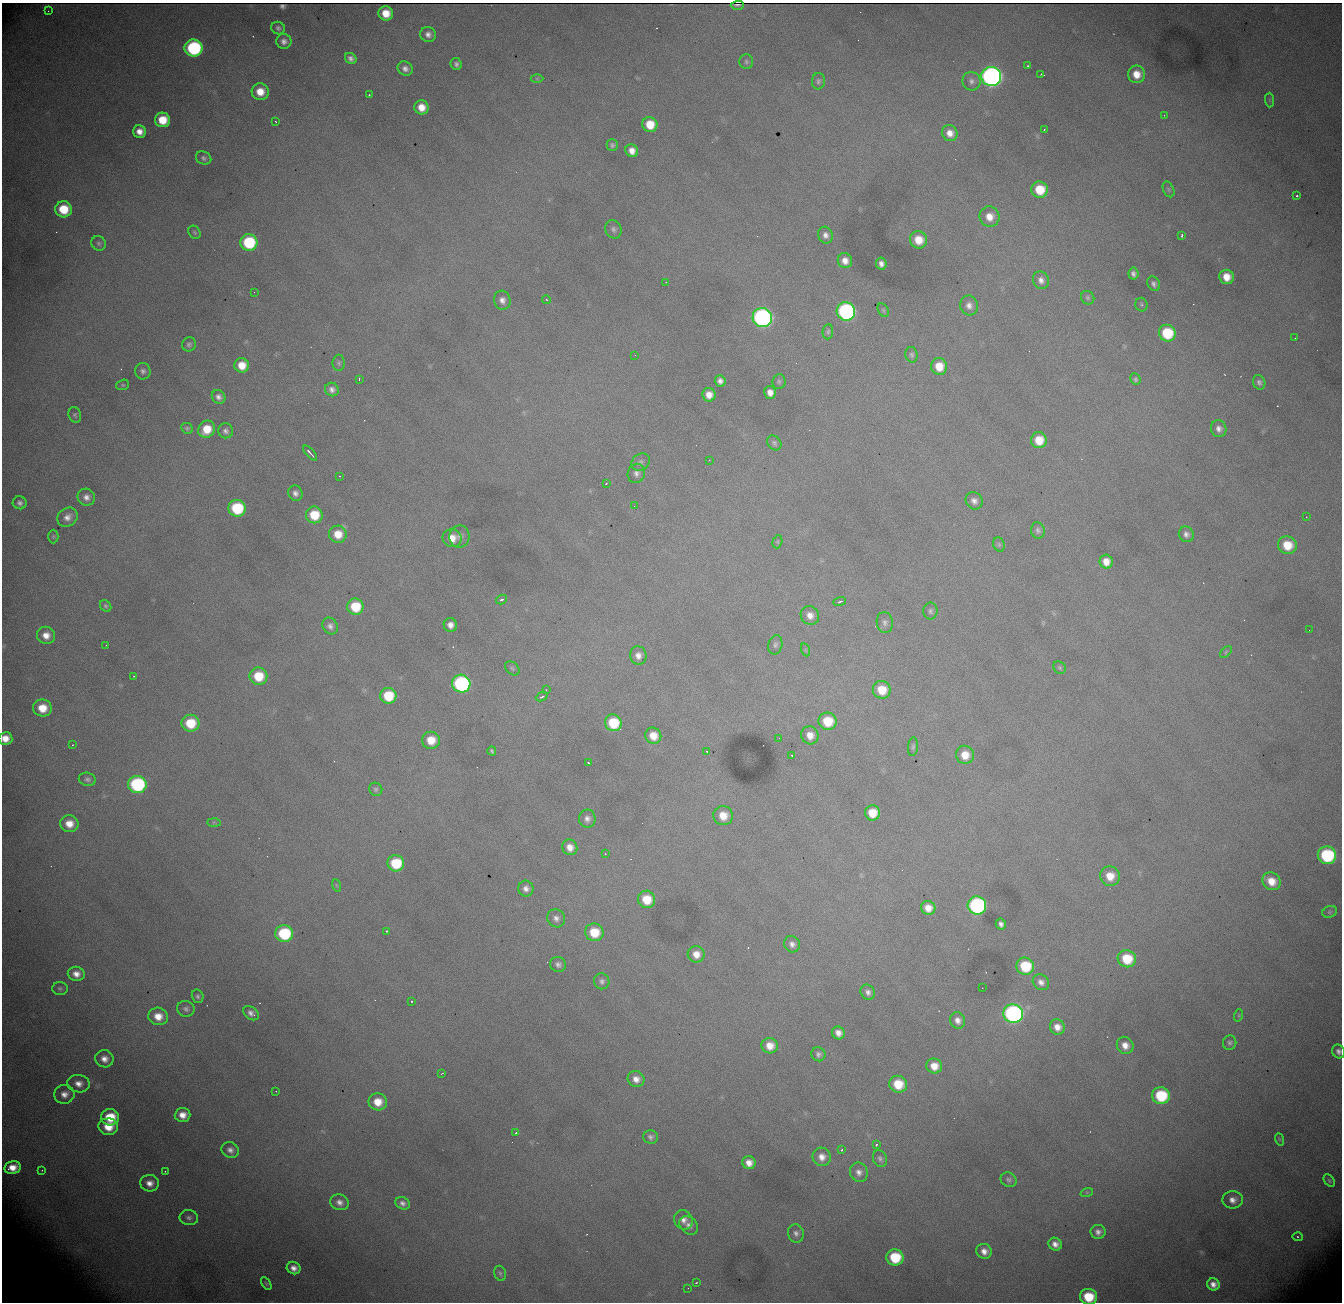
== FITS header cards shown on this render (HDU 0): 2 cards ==
NAXIS1  = 1340
NAXIS2  = 1300

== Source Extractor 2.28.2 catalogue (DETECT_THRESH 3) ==
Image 1340 x 1300 px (HDU 0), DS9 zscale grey, 1 PNG px = 1 image px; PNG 1344 x 1304 px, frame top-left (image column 1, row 1300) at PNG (2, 3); each listed source drawn as its Kron ellipse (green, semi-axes under 4 px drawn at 4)
Background 2250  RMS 26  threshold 77.6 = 3 sigma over >= 5 px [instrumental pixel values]
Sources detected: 254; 1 with non-positive FLUX_AUTO (blend fragments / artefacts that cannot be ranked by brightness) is neither listed nor drawn; the other 253 listed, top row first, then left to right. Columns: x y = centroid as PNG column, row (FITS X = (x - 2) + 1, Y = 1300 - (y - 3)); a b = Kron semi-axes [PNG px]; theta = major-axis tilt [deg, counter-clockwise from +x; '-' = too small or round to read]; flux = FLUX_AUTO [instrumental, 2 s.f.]
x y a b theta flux
737 5 7 2 1 4.0e+03
48 11 2 2 - 1.2e+03
386 13 7 7 - 3.0e+04
278 28 7 6 - 5.0e+03
428 34 8 7 - 8.7e+03
284 41 7 7 - 8.8e+03
194 48 9 8 - 2.3e+05
351 58 6 5 - 6.8e+03
746 62 7 7 - 4.1e+03
456 64 6 5 - 5.3e+03
1028 66 3 2 - 1.9e+03
405 69 8 6 -33 8.6e+03
1041 74 3 2 - 1.3e+03
1136 74 9 8 - 2.5e+04
991 76 10 9 - 1.0e+06
537 79 6 4 0 2.5e+03
818 81 8 6 86 4.7e+03
971 81 9 9 - 8.7e+03
260 92 8 8 - 2.8e+04
369 95 3 3 - 1.9e+03
1269 100 7 4 -89 2.9e+03
421 107 7 7 - 2.3e+04
1164 115 3 2 - 1.4e+03
162 120 7 7 - 4.2e+04
276 122 3 2 - 1.2e+03
650 124 7 7 - 3.7e+04
1044 130 2 2 - 1.0e+03
140 132 6 6 - 1.5e+04
950 133 8 7 - 1.6e+04
612 145 6 5 - 4.0e+03
632 151 7 6 - 1.4e+04
204 158 8 6 -27 5.2e+03
1168 189 8 5 -67 3.5e+03
1040 190 8 8 - 5.1e+04
1297 196 3 3 - 6.3e+03
63 209 8 8 - 5.6e+04
989 217 10 10 - 2.3e+04
613 229 9 8 - 6.2e+03
195 232 7 5 -53 3.4e+03
825 235 8 7 - 8.9e+03
1182 235 4 2 - 2.6e+03
918 240 9 8 - 3.2e+04
249 242 8 8 - 1.2e+05
99 243 7 6 - 4.6e+03
845 261 7 7 - 1.4e+04
881 264 6 5 - 8.4e+03
1133 274 6 5 - 6.7e+03
1227 277 7 7 - 2.5e+04
1041 280 9 8 - 9.9e+03
666 282 3 2 - 1.4e+03
1154 284 8 6 -58 5.6e+03
254 292 2 2 - 1.1e+03
1088 298 7 6 - 3.7e+03
502 300 9 8 - 1.0e+04
547 300 4 3 - 1.8e+03
969 305 10 9 - 1.1e+04
1141 305 7 6 - 3.0e+03
883 310 7 5 -61 2.7e+03
846 311 9 9 - 4.0e+05
762 318 9 9 - 7.0e+05
828 332 8 5 84 3.5e+03
1167 333 8 8 - 8.4e+04
1295 338 3 2 - 1.3e+03
189 344 7 7 - 4.6e+03
635 355 2 2 - 8.2e+02
912 355 8 6 -76 4.3e+03
339 363 8 6 90 3.7e+03
242 365 7 7 - 2.8e+04
939 366 8 8 - 3.3e+04
143 371 8 7 - 6.4e+03
359 379 3 2 - 2.1e+03
1135 379 6 5 - 3.3e+03
720 381 5 5 - 7.6e+03
779 381 7 6 - 4.1e+03
1259 382 7 6 - 5.2e+03
123 385 6 5 - 2.9e+03
332 389 7 6 - 8.0e+03
770 392 6 5 - 1.2e+04
709 395 7 6 - 1.7e+04
219 397 7 6 - 7.5e+03
75 415 8 6 -72 3.7e+03
187 428 6 5 - 3.4e+03
207 429 9 8 - 3.7e+04
1219 429 8 7 - 9.7e+03
226 431 7 7 - 6.3e+03
1039 440 8 8 - 3.8e+04
774 443 8 6 -50 4.7e+03
310 453 9 2 -48 5.1e+03
709 460 3 2 - 1.7e+03
641 462 10 8 36 6.7e+03
636 473 10 8 71 8.9e+03
339 476 2 2 - 9.5e+02
606 483 3 2 - 1.1e+03
295 493 8 7 - 8.4e+03
86 497 9 8 - 1.0e+04
974 501 9 8 - 9.8e+03
20 503 7 6 - 6.4e+03
634 506 3 2 - 1.6e+03
237 508 8 8 - 1.1e+05
314 515 8 8 - 5.3e+04
67 517 11 9 37 1.3e+04
1306 517 2 2 - 1.3e+03
1038 530 8 6 -76 5.8e+03
338 534 9 8 - 3.1e+04
1186 534 8 7 - 7.7e+03
53 536 7 5 88 2.4e+03
459 537 11 10 - 1.0e+04
452 538 10 9 - 2.1e+04
777 542 6 4 73 2.5e+03
999 544 7 5 -69 3.9e+03
1287 545 9 9 - 4.2e+04
1106 562 7 6 - 1.8e+04
502 599 6 4 32 3.6e+03
839 602 6 3 19 2.6e+03
106 606 6 5 - 3.0e+03
355 607 8 8 - 6.2e+04
930 611 8 7 - 5.3e+03
810 615 9 9 - 1.5e+04
885 623 10 8 -82 8.0e+03
450 625 7 6 - 1.2e+04
330 626 9 7 -56 7.9e+03
1309 630 2 2 - 2.4e+03
46 635 9 8 - 1.8e+04
106 645 2 2 - 7.7e+02
775 645 10 7 78 5.7e+03
806 650 6 4 -71 2.2e+03
1226 652 7 4 46 2.7e+03
638 655 9 8 - 1.2e+04
512 668 8 6 -44 3.9e+03
1060 668 7 6 - 3.2e+03
134 676 3 3 - 1.7e+03
258 676 9 8 - 5.3e+04
461 684 9 9 - 3.2e+05
546 690 3 3 - 2.1e+03
882 690 9 8 - 4.1e+04
388 696 8 8 - 6.5e+04
542 697 6 4 24 6.6e+03
42 708 9 8 - 3.5e+04
828 721 9 8 - 5.5e+04
190 723 9 8 - 6.0e+04
613 723 8 8 - 7.3e+04
810 735 9 8 - 1.8e+04
653 736 8 7 - 2.6e+04
5 738 7 6 - 1.9e+04
779 738 2 2 - 2.6e+03
431 740 9 8 - 3.3e+04
72 745 3 2 - 3.2e+03
913 747 9 5 84 4.2e+03
492 751 4 3 - 3.2e+03
707 751 4 3 - 3.8e+03
791 755 3 2 - 2.7e+03
965 755 9 9 - 2.6e+04
588 763 3 2 - 1.5e+03
87 779 9 6 -12 5.5e+03
137 784 9 8 - 2.4e+05
376 789 7 6 - 4.3e+03
872 813 7 7 - 3.8e+04
723 816 10 9 - 2.9e+04
587 819 9 8 - 9.6e+03
214 822 7 4 -2 2.3e+03
69 824 9 8 - 2.4e+04
570 847 8 7 - 1.6e+04
605 854 3 2 - 1.5e+03
1327 855 9 8 - 1.7e+05
396 863 8 8 - 8.1e+04
1110 876 10 9 - 2.9e+04
1271 881 9 8 - 2.7e+04
336 885 6 4 -71 2.2e+03
526 889 8 7 - 9.1e+03
647 899 9 8 - 4.4e+04
977 905 9 9 - 4.0e+05
928 908 7 7 - 2.0e+04
1330 912 7 5 20 3.7e+03
556 918 9 8 - 9.2e+03
1001 924 5 5 - 6.6e+03
386 931 3 3 - 4.2e+03
594 932 9 8 - 4.9e+04
284 934 9 8 - 1.3e+05
792 944 8 7 - 8.6e+03
696 954 8 8 - 1.9e+04
1127 959 9 8 - 6.2e+04
558 964 8 7 - 6.6e+03
1025 966 9 8 - 8.0e+04
76 974 8 7 - 1.4e+04
602 981 8 7 - 5.9e+03
1041 982 9 7 -37 9.3e+03
60 988 8 6 -3 3.9e+03
982 988 2 2 - 1.4e+03
868 992 8 6 -58 7.5e+03
198 996 7 5 -73 4.3e+03
412 1001 3 3 - 4.9e+03
186 1009 9 7 -11 6.3e+03
251 1013 9 6 -37 8.1e+03
1013 1014 10 9 - 5.8e+05
1239 1015 6 4 72 2.3e+03
158 1016 10 8 -13 2.5e+04
958 1020 8 7 - 1.0e+04
1057 1027 8 7 - 1.5e+04
838 1033 7 6 - 1.2e+04
1230 1043 7 6 - 4.7e+03
1125 1045 9 8 - 1.7e+04
770 1046 8 7 - 2.2e+04
1338 1051 7 6 - 7.0e+03
818 1054 7 7 - 5.8e+03
104 1059 9 8 - 1.4e+04
934 1066 8 7 - 2.3e+04
442 1073 3 2 - 1.2e+03
636 1079 8 8 - 1.4e+04
79 1084 11 8 -9 1.5e+04
898 1084 9 8 - 4.9e+04
276 1091 2 2 - 3.3e+03
64 1094 10 9 - 1.5e+04
1161 1096 9 8 - 1.0e+05
378 1102 9 8 - 3.0e+04
182 1115 8 7 - 1.8e+04
110 1117 9 8 - 5.7e+04
108 1127 10 8 -3 3.5e+04
516 1133 4 3 - 2.3e+03
651 1137 7 7 - 5.9e+03
1279 1139 6 4 -71 2.3e+03
877 1144 3 3 - 3.8e+03
230 1150 9 7 -30 9.1e+03
842 1150 3 3 - 2.5e+03
822 1157 9 9 - 1.5e+04
880 1159 9 7 -66 5.8e+03
749 1163 7 6 - 1.5e+04
12 1168 8 6 11 2.1e+04
42 1170 2 2 - 9.2e+02
165 1171 3 2 - 2.5e+03
859 1172 10 8 -70 1.1e+04
1009 1180 8 7 - 5.1e+03
1329 1181 7 4 -51 2.8e+03
150 1183 9 8 - 1.4e+04
1087 1192 6 4 18 2.6e+03
1233 1200 10 8 0 1.3e+04
340 1202 9 7 -17 1.1e+04
403 1203 7 6 - 7.6e+03
189 1218 9 7 -9 6.4e+03
683 1220 10 9 - 1.2e+04
689 1225 10 8 -44 1.0e+04
1098 1232 7 7 - 9.1e+03
796 1233 9 8 - 8.1e+03
1298 1237 5 4 - 2.4e+03
1055 1244 7 6 - 1.1e+04
984 1251 8 7 - 1.3e+04
895 1257 8 8 - 8.1e+04
294 1268 7 6 - 1.2e+04
500 1273 8 5 -73 3.7e+03
696 1283 3 2 - 1.8e+03
266 1284 7 4 -57 2.4e+03
1213 1284 6 6 - 1.2e+04
688 1288 2 2 - 8.8e+02
1088 1297 8 8 - 6.3e+04
At the frame edge (FLAGS 8, measured only in part): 3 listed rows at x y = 5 738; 1338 1051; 1088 1297
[1 non-positive-flux detection neither listed nor drawn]